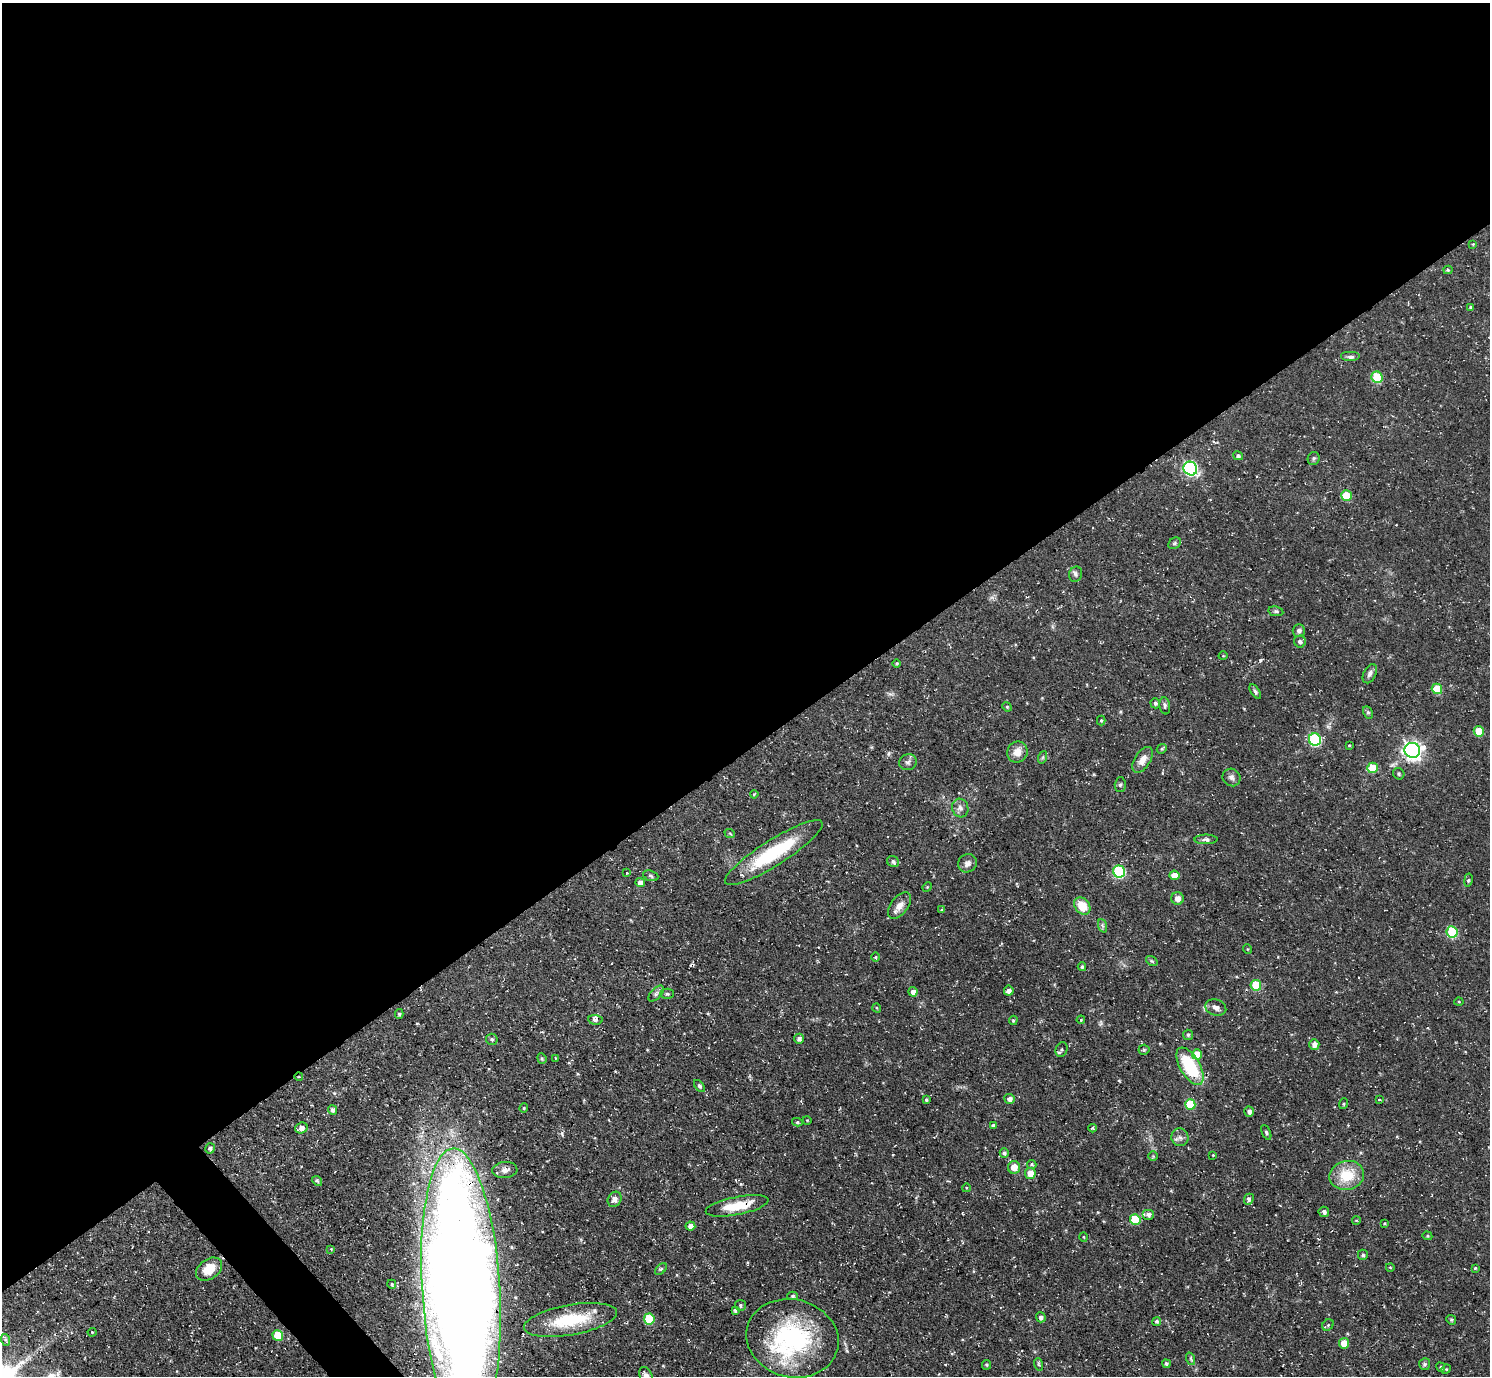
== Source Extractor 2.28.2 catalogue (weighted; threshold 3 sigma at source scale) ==
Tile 2 of 4 x 4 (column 2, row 1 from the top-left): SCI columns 1493-2980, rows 4281-5654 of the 5959 x 5956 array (HDU 1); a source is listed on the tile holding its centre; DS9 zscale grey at full resolution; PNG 1492 x 1378 px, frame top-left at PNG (2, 3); each listed source drawn as its Kron ellipse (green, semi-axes under 4 px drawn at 4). Shown black and unused: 55% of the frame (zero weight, under 3 of 4 exposures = <1% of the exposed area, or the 3 px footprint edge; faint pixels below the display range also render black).
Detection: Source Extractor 2.28.2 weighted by HDU 2 'WHT'; one run over the whole footprint, this tile lists its part. Background 0.0482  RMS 0.0042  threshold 0.0189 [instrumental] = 3 sigma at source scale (4.5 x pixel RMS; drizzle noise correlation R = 1.50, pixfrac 1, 0.05/0.05 arcsec/px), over >= 5 px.
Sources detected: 153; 1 inside a brighter listed object's ellipse — not listed separately; the other 152 listed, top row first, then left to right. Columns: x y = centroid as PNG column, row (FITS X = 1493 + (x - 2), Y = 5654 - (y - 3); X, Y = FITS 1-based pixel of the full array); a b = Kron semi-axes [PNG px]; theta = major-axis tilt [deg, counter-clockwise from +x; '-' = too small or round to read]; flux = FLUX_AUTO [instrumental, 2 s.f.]
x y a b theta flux
1473 244 4 3 - 0.35
1448 270 4 4 - 0.54
1471 307 4 4 - 0.76
1350 357 10 5 0 1.3
1377 377 6 5 - 20
1238 456 5 4 - 0.85
1314 458 7 6 - 0.78
1190 468 7 6 - 73
1346 495 5 5 - 11
1175 543 7 5 38 0.76
1076 574 8 6 68 1.2
1276 611 7 5 -11 0.81
1299 630 6 6 - 1.3
1300 642 6 6 - 1.1
1223 656 4 3 - 0.32
897 663 4 4 - 0.51
1370 674 10 6 64 1.5
1437 689 5 5 - 14
1255 692 8 4 -57 0.83
1155 703 5 4 - 0.82
1165 706 8 5 -81 0.97
1007 707 5 4 - 0.51
1368 712 6 4 -62 0.81
1101 720 5 4 - 0.51
1479 731 5 5 - 9.1
1315 739 6 6 - 41
1349 745 4 3 - 0.39
1162 749 5 4 - 0.62
1412 750 8 7 - 190
1017 752 10 10 - 4
1043 757 6 4 71 0.64
1143 760 14 8 57 3.5
908 762 9 8 - 1.3
1373 768 5 5 - 13
1399 774 6 5 - 0.68
1232 777 9 8 - 1.6
1120 785 7 5 88 0.76
754 794 4 3 - 0.43
960 808 9 8 - 1.9
730 834 5 3 - 0.42
1206 839 11 5 0 1.4
774 853 57 13 32 30
893 862 6 5 - 0.94
967 863 9 9 - 1.9
1119 872 6 6 - 39
627 873 3 2 - 0.75
1174 875 5 4 - 5.5
651 876 8 5 -21 0.77
1468 880 7 3 81 0.58
640 883 5 4 - 2.7
927 887 5 4 - 0.48
1178 899 6 6 - 2.7
899 905 15 8 52 3.3
1082 906 9 7 -50 8.3
942 910 3 3 - 0.58
1103 926 7 4 -70 0.89
1452 932 6 5 - 25
1247 949 5 3 - 0.36
875 957 5 3 - 0.45
1152 961 6 4 -34 0.58
1082 967 4 4 - 0.72
1256 985 5 5 - 16
1009 991 5 4 - 1.7
913 992 4 4 - 1.7
656 994 10 5 47 1.3
667 994 6 5 - 0.86
1459 1002 4 4 - 0.5
877 1008 5 3 - 0.35
1216 1008 11 8 -18 2
399 1014 5 4 - 0.66
595 1020 7 4 -5 1.2
1013 1020 5 4 - 0.57
1081 1020 4 3 - 0.36
1188 1035 5 5 - 0.61
492 1039 6 5 - 0.98
799 1039 5 5 - 1.4
1314 1044 5 5 - 2.4
1062 1049 7 5 67 0.86
1144 1050 5 5 - 0.61
1197 1054 5 5 - 6.1
542 1058 5 4 - 0.56
555 1058 3 2 - 0.29
1190 1066 21 10 -60 25
299 1077 4 2 - 0.27
699 1086 7 4 -49 0.88
1010 1099 5 5 - 1.7
926 1100 4 3 - 0.71
1379 1100 3 2 - 0.31
1190 1104 5 5 - 14
1343 1104 5 3 - 0.47
524 1108 4 4 - 0.45
332 1110 5 4 - 1.1
1249 1112 5 5 - 1.4
807 1120 4 3 - 0.28
797 1122 5 4 - 0.58
993 1125 3 3 - 0.62
301 1128 6 5 - 2.4
1092 1128 4 3 - 0.52
1266 1132 8 4 -64 0.74
1180 1137 9 8 - 1.8
210 1148 5 4 - 0.86
1004 1153 5 4 - 1.1
1213 1155 4 3 - 0.37
1153 1156 5 5 - 0.47
1032 1164 5 4 - 0.64
1014 1167 6 6 - 4.9
505 1170 12 8 4 2.6
1030 1173 5 5 - 6
1347 1175 17 14 13 13
317 1181 5 4 - 0.68
966 1188 4 3 - 0.31
615 1199 8 6 59 2.1
1249 1199 6 4 67 0.8
737 1206 32 9 11 11
1324 1212 5 5 - 1.2
1148 1215 6 5 - 1.4
1135 1219 5 5 - 17
1356 1220 4 2 - 0.35
1384 1223 4 4 - 0.42
690 1226 5 4 - 2.1
1427 1236 5 4 - 0.55
1084 1237 4 3 - 0.36
331 1249 4 4 - 0.41
1363 1255 5 5 - 0.83
1390 1267 4 3 - 0.31
1475 1268 3 2 - 0.36
209 1269 14 10 36 8.1
661 1269 7 4 44 0.72
392 1284 4 4 - 0.68
461 1289 141 39 -87 1300
793 1296 5 4 - 0.7
740 1305 5 5 - 0.87
735 1310 4 4 - 0.76
1041 1317 5 4 - 1.3
649 1319 5 5 - 17
570 1320 47 15 10 23
1451 1320 5 4 - 0.6
1157 1321 4 4 - 0.7
1328 1325 6 5 - 0.72
92 1332 4 4 - 0.42
278 1335 5 5 - 12
792 1338 46 39 -15 58
6 1340 6 4 -70 0.64
1344 1343 5 5 - 4.6
1191 1359 6 4 -71 0.59
1038 1364 6 4 -71 0.63
1166 1364 4 4 - 0.8
1425 1364 6 5 - 0.83
986 1365 5 4 - 0.56
1441 1367 5 3 - 0.48
1446 1369 5 4 - 0.48
646 1375 9 6 -60 1.9
Overlapping masked pixels (flux is a lower limit): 4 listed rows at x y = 774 853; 299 1077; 461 1289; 792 1338
Isophote crosses this tile's border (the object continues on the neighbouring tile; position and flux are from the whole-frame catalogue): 3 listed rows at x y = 461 1289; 792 1338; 646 1375